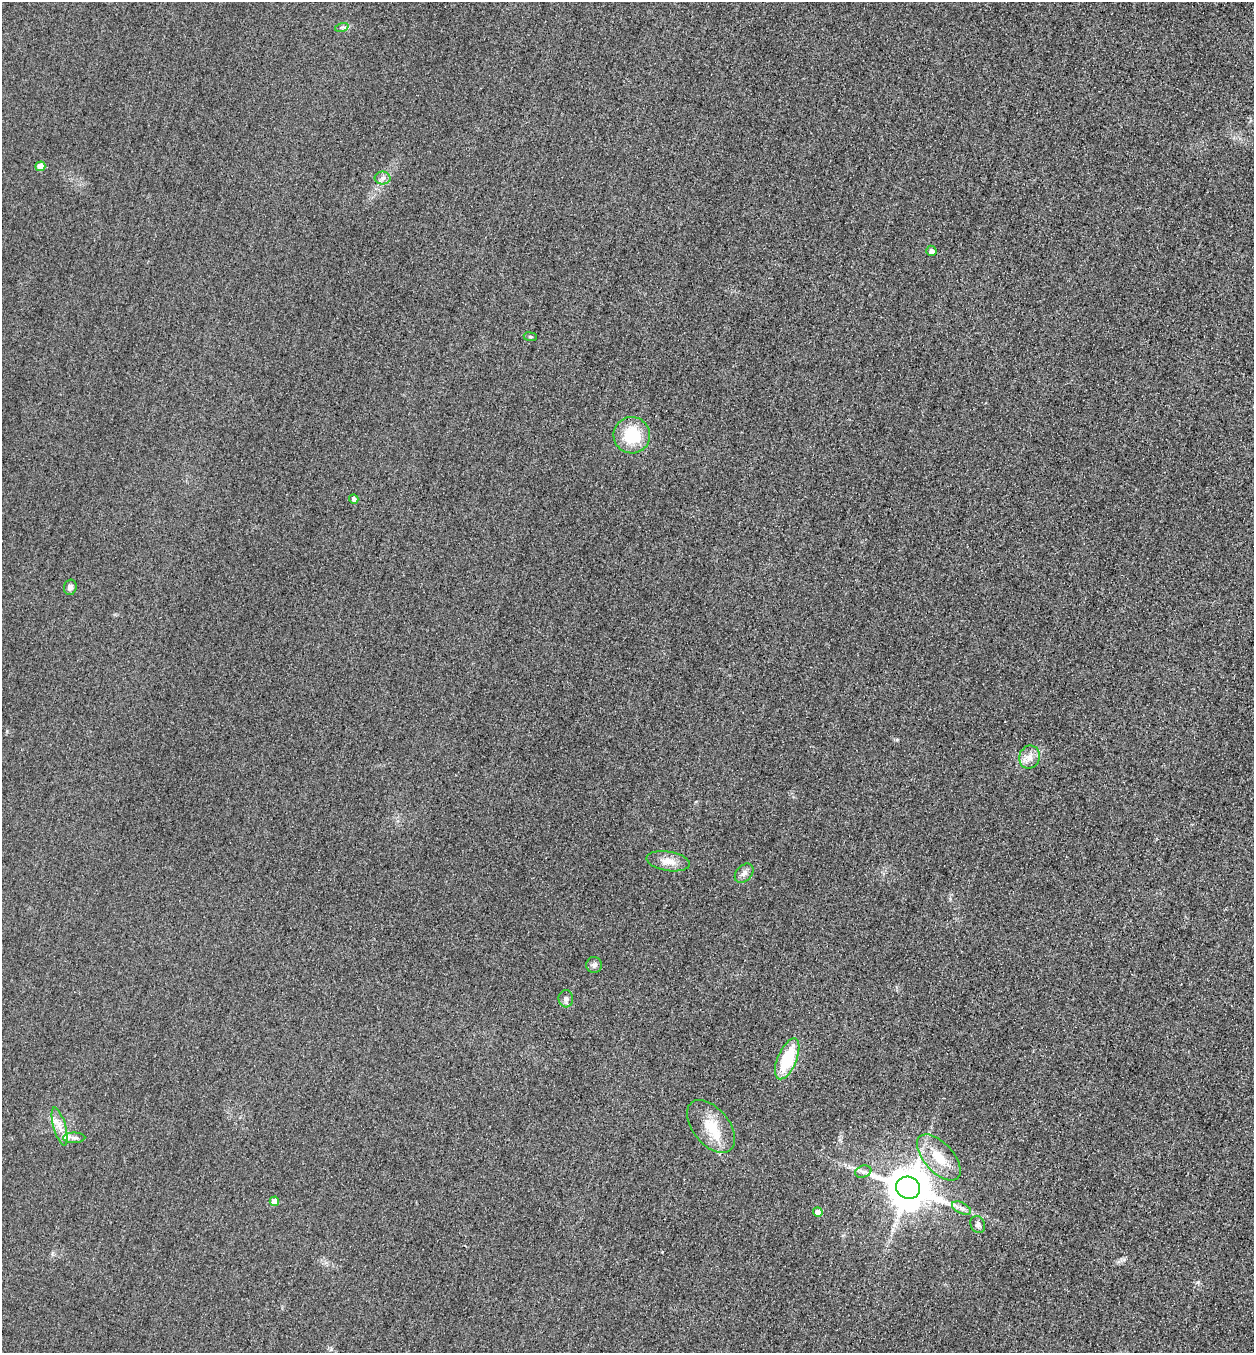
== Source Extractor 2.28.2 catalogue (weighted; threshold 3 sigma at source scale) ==
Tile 6 of 4 x 4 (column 2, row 2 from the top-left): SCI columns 1416-2667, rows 2725-4075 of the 5463 x 5449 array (HDU 1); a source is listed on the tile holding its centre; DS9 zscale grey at full resolution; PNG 1256 x 1355 px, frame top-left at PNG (2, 2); each listed source drawn as its Kron ellipse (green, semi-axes under 4 px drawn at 4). Shown black and unused: <1% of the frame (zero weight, under 3 of 4 exposures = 3% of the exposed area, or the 3 px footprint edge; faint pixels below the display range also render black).
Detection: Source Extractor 2.28.2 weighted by HDU 2 'WHT'; one run over the whole footprint, this tile lists its part. Background 0.0756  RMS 0.017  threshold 0.0756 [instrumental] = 3 sigma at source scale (4.5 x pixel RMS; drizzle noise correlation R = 1.50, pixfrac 1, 0.05/0.05 arcsec/px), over >= 5 px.
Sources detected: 26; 2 inside a brighter listed object's ellipse — not listed separately; the other 24 listed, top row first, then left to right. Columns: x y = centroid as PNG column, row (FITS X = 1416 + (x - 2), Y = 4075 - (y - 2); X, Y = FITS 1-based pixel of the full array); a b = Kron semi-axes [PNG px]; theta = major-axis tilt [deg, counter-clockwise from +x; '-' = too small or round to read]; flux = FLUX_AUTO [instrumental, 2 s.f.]
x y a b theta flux
342 27 7 4 17 3.2
40 166 5 5 - 16
383 178 8 6 -1 5.9
931 251 5 5 - 6.9
530 337 6 3 -8 2
632 435 18 18 - 67
354 499 5 4 - 5.1
70 587 8 6 77 5
1029 757 12 10 69 13
668 861 22 9 -9 19
744 873 11 7 46 7.6
594 965 8 7 - 6
566 999 8 7 - 7
787 1059 22 9 67 76
59 1126 19 6 -74 14
711 1126 31 18 -50 46
74 1138 11 5 0 5
939 1157 28 14 -48 45
863 1172 8 6 17 5.1
908 1188 12 11 - 6600
274 1201 5 5 - 13
961 1208 10 5 -26 6.6
818 1212 5 5 - 13
978 1224 9 7 -67 5.5